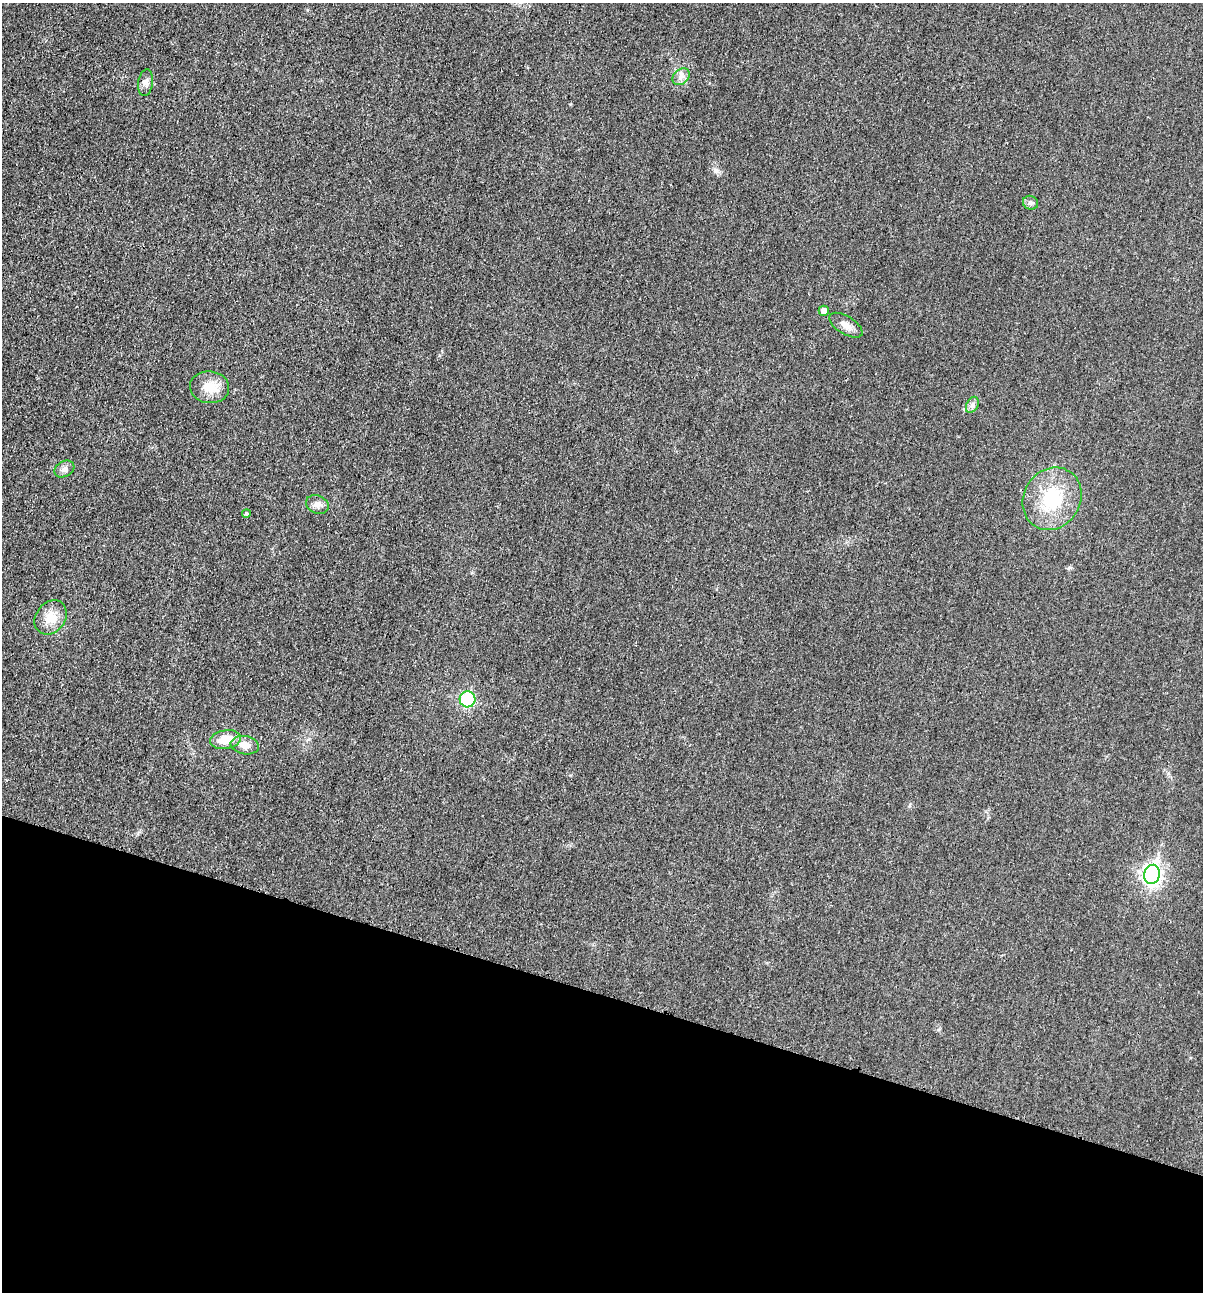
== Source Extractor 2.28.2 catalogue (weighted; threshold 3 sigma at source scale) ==
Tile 15 of 4 x 4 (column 3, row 4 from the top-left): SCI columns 2532-3732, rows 12-1301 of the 5200 x 5181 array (HDU 1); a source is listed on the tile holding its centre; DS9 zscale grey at full resolution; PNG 1205 x 1294 px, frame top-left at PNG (2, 3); each listed source drawn as its Kron ellipse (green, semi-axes under 4 px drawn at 4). Shown black and unused: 23% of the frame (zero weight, under 3 of 4 exposures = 1% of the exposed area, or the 3 px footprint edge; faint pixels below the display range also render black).
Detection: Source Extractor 2.28.2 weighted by HDU 2 'WHT'; one run over the whole footprint, this tile lists its part. Background 0.0299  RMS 0.0059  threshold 0.0265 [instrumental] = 3 sigma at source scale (4.5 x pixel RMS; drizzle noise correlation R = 1.50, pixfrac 1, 0.05/0.05 arcsec/px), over >= 5 px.
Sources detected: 16; all 16 listed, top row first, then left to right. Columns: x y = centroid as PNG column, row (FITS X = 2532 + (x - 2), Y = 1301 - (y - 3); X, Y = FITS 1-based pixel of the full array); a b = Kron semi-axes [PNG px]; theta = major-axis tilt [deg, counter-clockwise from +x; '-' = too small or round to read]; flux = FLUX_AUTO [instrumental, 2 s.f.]
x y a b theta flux
681 77 9 7 41 2.8
146 83 13 7 82 2.7
1030 203 8 7 - 1.7
824 311 5 5 - 4
846 325 18 9 -32 4.4
209 387 20 16 -7 10
972 405 8 5 62 2
64 469 10 7 29 2.5
1052 499 32 28 57 33
317 504 12 9 -21 3.3
246 514 4 4 - 0.89
51 617 18 14 53 9.3
468 699 8 8 - 37
226 740 15 9 9 10
245 745 14 9 -9 5.2
1152 874 9 8 - 230
Unlisted compact peaks at least as high as the median listed source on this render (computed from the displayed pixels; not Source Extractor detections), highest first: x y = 716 171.